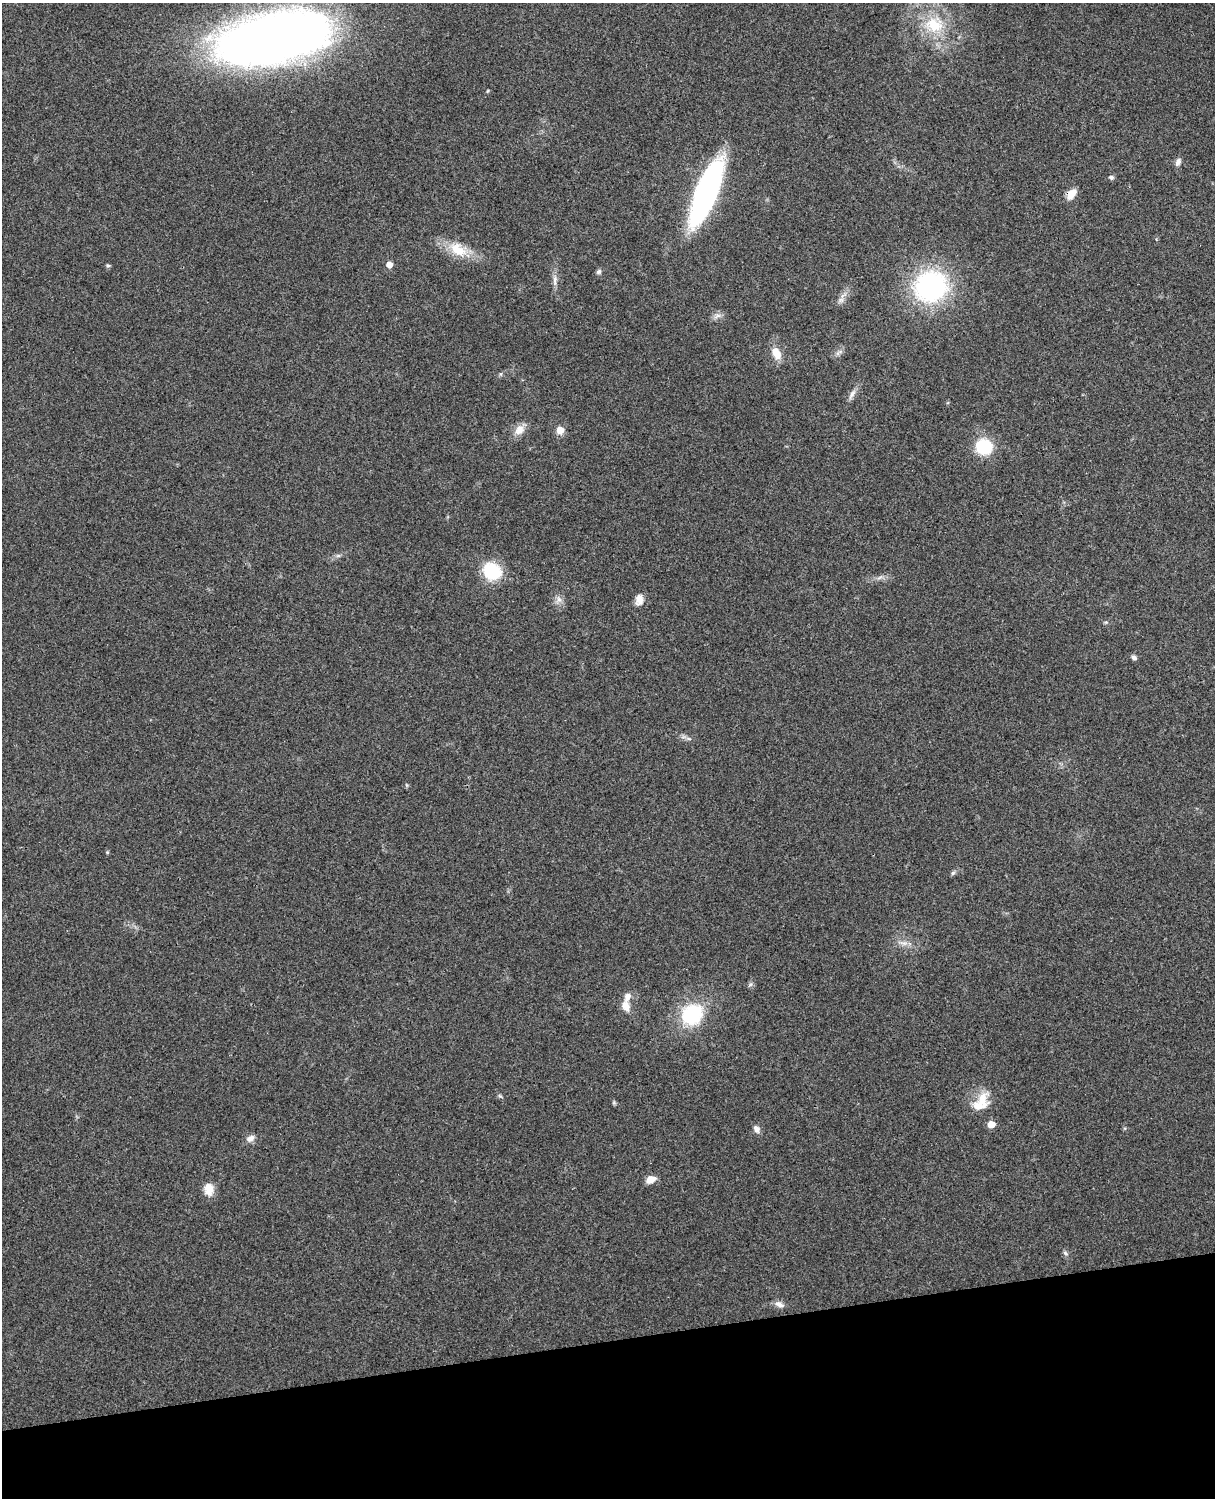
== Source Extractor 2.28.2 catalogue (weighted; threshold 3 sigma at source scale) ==
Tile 10 of 4 x 3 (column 2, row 3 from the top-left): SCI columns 1332-2544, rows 164-1659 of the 5090 x 4929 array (HDU 1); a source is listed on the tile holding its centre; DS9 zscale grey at full resolution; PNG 1217 x 1500 px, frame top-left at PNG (2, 3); no overlay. Shown black and unused: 11% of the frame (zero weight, under 3 of 4 exposures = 6% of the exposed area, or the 3 px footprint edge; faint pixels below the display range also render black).
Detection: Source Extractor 2.28.2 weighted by HDU 2 'WHT'; one run over the whole footprint, this tile lists its part. Background 0.29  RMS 0.0093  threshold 0.0419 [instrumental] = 3 sigma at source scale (4.5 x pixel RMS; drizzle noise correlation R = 1.50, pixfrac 1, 0.05/0.05 arcsec/px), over >= 5 px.
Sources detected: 41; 2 inside a brighter listed object's ellipse — not listed separately; the other 39 listed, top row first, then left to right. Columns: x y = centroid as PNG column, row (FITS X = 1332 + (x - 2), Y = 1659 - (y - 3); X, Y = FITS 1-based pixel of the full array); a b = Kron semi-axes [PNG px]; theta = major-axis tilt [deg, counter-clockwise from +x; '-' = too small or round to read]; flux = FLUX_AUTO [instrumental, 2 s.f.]
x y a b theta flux
934 25 26 21 -13 37
274 38 114 47 12 760
1178 162 10 7 67 3.8
1111 177 6 6 - 2.1
706 193 60 16 69 270
1071 194 14 8 52 9.8
458 250 25 15 -31 24
389 265 5 5 - 7.4
108 266 6 4 0 1.3
599 272 7 6 - 2.2
555 280 16 6 -90 5.1
931 286 26 23 25 180
841 300 7 4 0 2.4
717 316 12 5 24 3.5
776 353 15 9 -64 12
852 394 14 6 55 4.4
519 430 15 11 51 8.6
560 430 8 8 - 7.6
984 447 13 12 - 47
338 556 7 4 0 1.7
491 571 20 17 -34 41
879 578 9 4 19 2.5
559 599 9 7 -89 4.3
639 600 14 9 85 7.3
1134 657 7 6 - 2.6
688 738 8 3 -19 2
107 852 5 4 - 0.95
953 873 6 5 - 1.7
904 943 12 6 -5 4.7
626 1006 15 10 -71 8.8
692 1014 21 19 38 65
982 1099 23 14 63 17
991 1124 5 5 - 15
756 1129 9 7 -58 5
250 1138 11 7 34 4.9
651 1179 9 7 20 9.8
209 1189 16 11 -82 10
1065 1253 6 5 - 1.8
779 1304 13 7 -27 4.8
Overlapping masked pixels (flux is a lower limit): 1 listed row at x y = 1071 194
Isophote crosses this tile's border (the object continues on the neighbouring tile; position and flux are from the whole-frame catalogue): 1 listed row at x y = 274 38